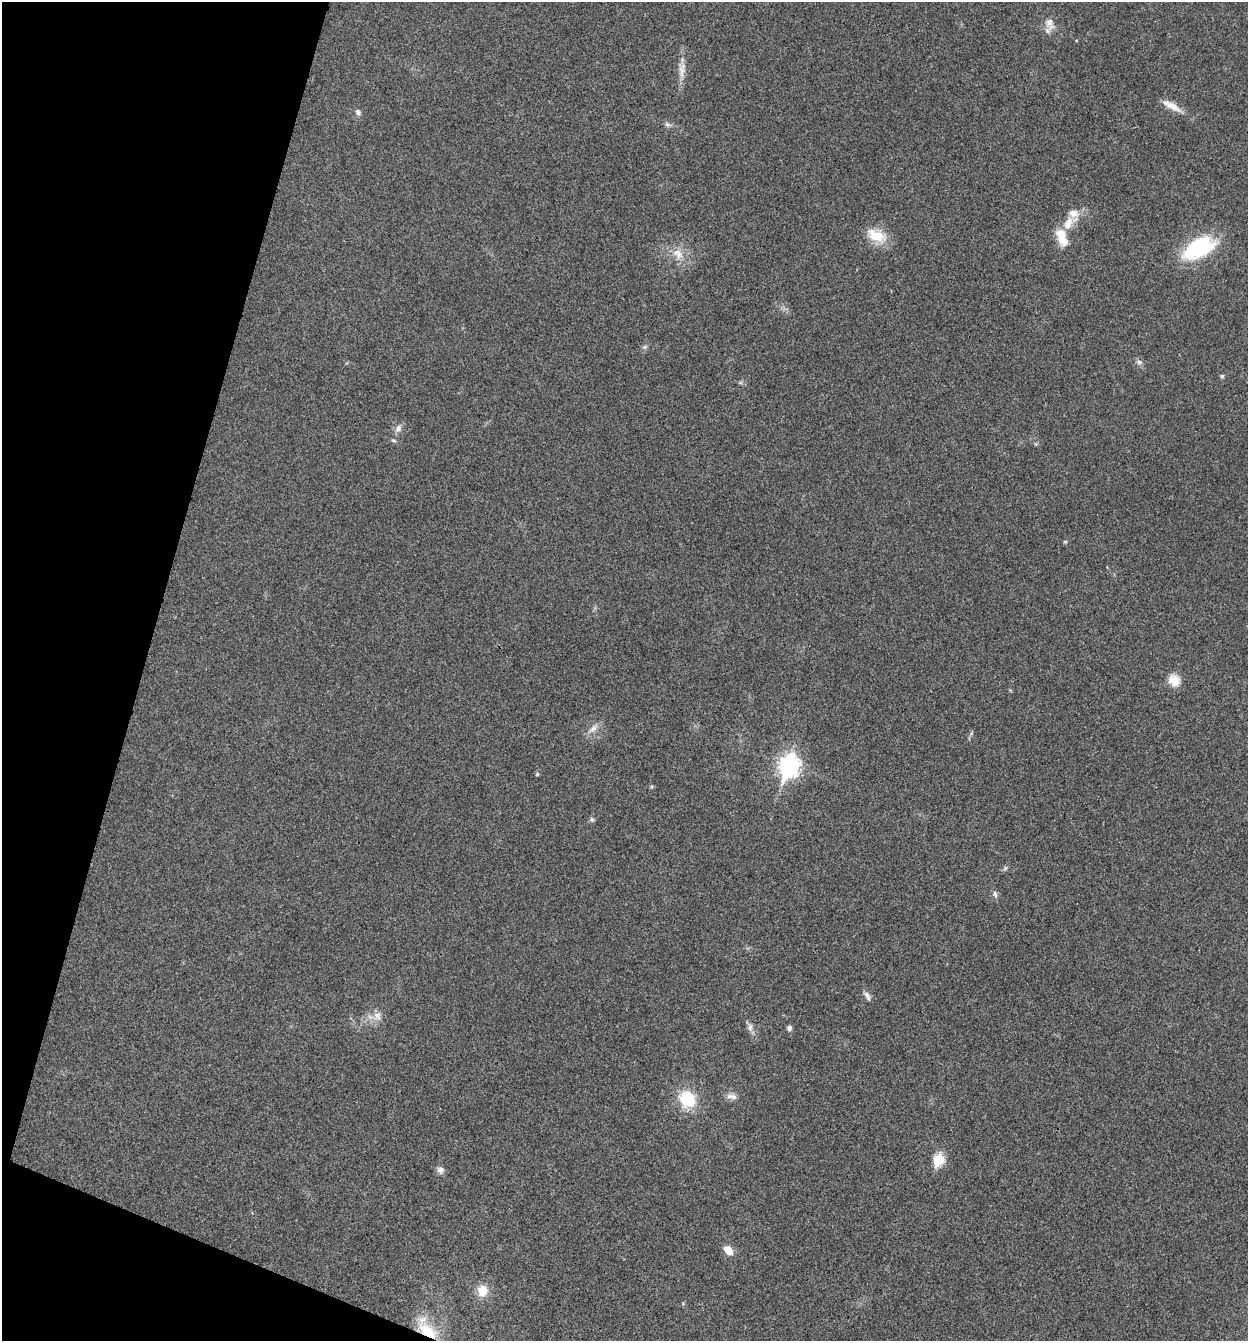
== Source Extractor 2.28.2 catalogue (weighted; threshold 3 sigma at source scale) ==
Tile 9 of 4 x 4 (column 1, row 3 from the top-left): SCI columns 264-1509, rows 1343-2681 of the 5381 x 5366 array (HDU 1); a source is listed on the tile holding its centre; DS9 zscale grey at full resolution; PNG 1250 x 1343 px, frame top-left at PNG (2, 2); no overlay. Shown black and unused: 14% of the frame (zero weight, under 3 of 4 exposures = <1% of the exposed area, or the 3 px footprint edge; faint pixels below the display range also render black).
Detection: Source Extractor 2.28.2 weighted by HDU 2 'WHT'; one run over the whole footprint, this tile lists its part. Background 0.025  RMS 0.0045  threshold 0.0202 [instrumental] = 3 sigma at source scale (4.5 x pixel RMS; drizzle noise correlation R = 1.50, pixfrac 1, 0.05/0.05 arcsec/px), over >= 5 px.
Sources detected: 40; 3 inside a brighter listed object's ellipse — not listed separately; the other 37 listed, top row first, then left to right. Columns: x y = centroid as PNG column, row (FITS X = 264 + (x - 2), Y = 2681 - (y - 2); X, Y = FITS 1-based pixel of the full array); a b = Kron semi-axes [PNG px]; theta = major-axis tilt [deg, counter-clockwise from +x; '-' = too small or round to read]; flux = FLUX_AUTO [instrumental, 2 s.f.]
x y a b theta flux
1049 22 15 12 77 4.4
682 70 25 9 82 5.3
1172 106 31 8 -30 5.8
358 112 9 7 -60 1.5
668 125 9 6 -24 1.4
1069 223 29 15 43 9
876 235 28 16 -24 11
1200 248 38 19 27 38
678 254 18 13 -61 7.2
644 347 8 5 26 1
1139 362 8 7 - 1.5
1222 376 5 5 - 0.83
740 382 7 4 -20 0.76
398 429 12 7 59 2.4
393 440 7 5 -19 0.81
1036 444 5 5 - 0.58
1065 542 6 4 1 0.55
1174 680 15 14 - 6.2
593 728 18 8 47 3.8
971 733 6 4 88 0.7
789 766 10 8 72 240
537 774 5 5 - 0.6
651 787 5 5 - 0.64
592 819 7 6 - 1.1
1005 868 8 5 41 1
995 894 11 6 -70 1.5
867 996 13 6 -64 1.9
377 1016 15 13 65 4.7
750 1027 12 8 -85 2.2
789 1028 7 6 - 1.4
731 1096 16 8 -7 2.8
687 1099 21 18 -59 18
938 1160 7 6 - 32
440 1170 9 8 - 2.2
728 1250 11 7 -44 5.6
482 1291 14 12 89 7.5
427 1329 32 15 -48 17
Overlapping masked pixels (flux is a lower limit): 1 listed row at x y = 427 1329